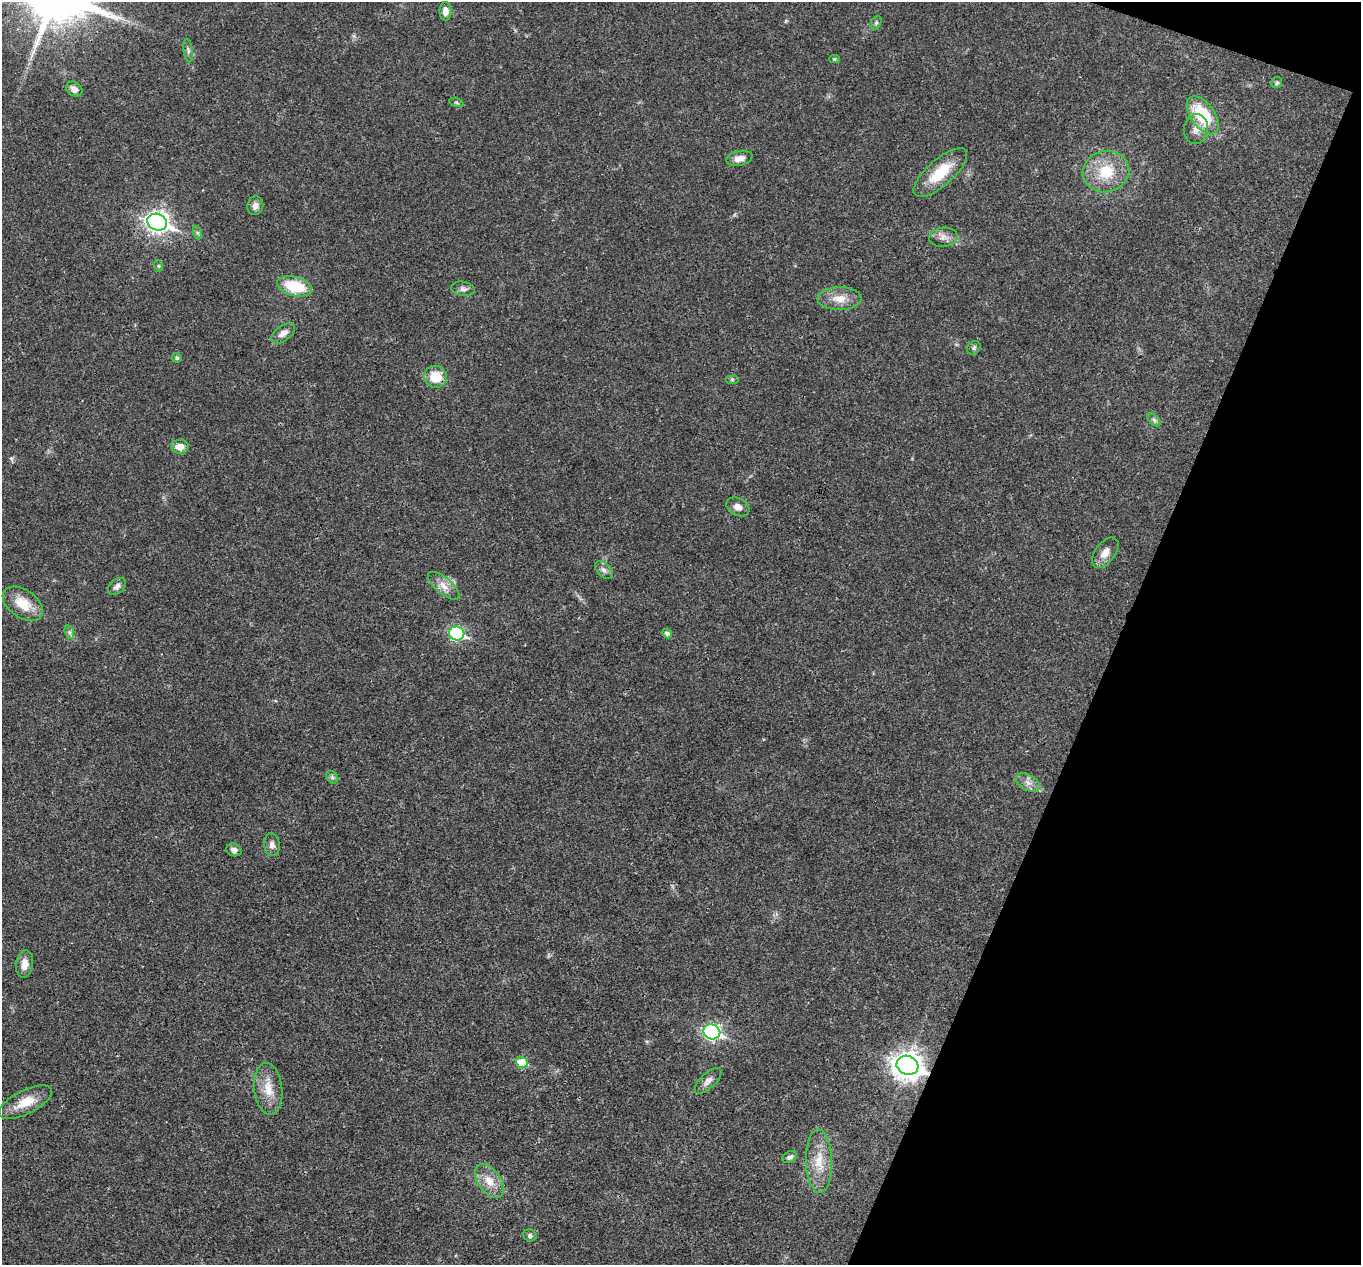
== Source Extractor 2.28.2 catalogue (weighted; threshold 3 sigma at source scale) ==
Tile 8 of 4 x 4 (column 4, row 2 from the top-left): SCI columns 4084-5442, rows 2796-4058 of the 5444 x 5458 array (HDU 1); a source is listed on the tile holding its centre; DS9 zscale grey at full resolution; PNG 1363 x 1267 px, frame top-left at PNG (2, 2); each listed source drawn as its Kron ellipse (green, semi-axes under 4 px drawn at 4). Shown black and unused: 19% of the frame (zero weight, under 3 of 4 exposures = <1% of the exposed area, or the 3 px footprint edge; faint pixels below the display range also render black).
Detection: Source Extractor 2.28.2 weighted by HDU 2 'WHT'; one run over the whole footprint, this tile lists its part. Background 0.0168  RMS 0.0022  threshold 0.00981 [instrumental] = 3 sigma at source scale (4.5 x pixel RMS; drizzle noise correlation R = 1.50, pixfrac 1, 0.05/0.05 arcsec/px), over >= 5 px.
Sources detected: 51; all 51 listed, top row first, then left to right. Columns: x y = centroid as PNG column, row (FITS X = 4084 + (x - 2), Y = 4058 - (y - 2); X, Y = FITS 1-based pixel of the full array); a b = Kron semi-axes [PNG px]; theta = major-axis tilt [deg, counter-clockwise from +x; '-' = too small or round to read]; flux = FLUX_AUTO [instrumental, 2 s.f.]
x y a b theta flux
445 11 9 6 88 1.5
876 23 7 4 65 0.4
188 51 12 4 -81 0.59
834 59 5 4 - 0.34
1277 83 6 5 - 0.49
74 89 8 7 - 1.2
456 102 7 3 -19 0.34
1203 115 22 12 -54 12
1196 129 15 12 84 1.9
739 158 13 7 12 1.7
1106 172 23 20 13 7.8
940 173 34 13 41 7.6
255 206 9 8 - 1.2
157 222 10 8 -20 120
198 233 6 4 -71 0.38
943 237 14 9 5 1.6
159 266 5 3 - 0.23
294 286 18 9 -15 8.6
463 289 12 7 -9 0.93
839 299 22 11 1 3.3
283 333 14 7 37 1.3
974 348 7 6 - 0.52
177 358 5 5 - 0.48
436 377 11 11 - 4.5
732 379 7 4 0 0.35
1154 420 8 4 -45 0.49
180 447 9 7 -2 2.3
738 507 12 8 -28 1.5
1105 553 17 10 52 2.1
604 570 11 6 -45 0.85
117 586 10 6 42 0.92
444 586 19 8 -40 2
23 604 22 14 -35 4.9
69 632 7 4 -71 0.48
457 633 8 7 - 27
667 633 5 5 - 0.75
332 777 7 5 -46 0.49
1028 783 13 7 -29 1.5
272 845 11 7 -82 1.1
234 850 8 6 -19 0.87
25 964 14 8 82 2.2
712 1032 8 7 - 49
522 1063 6 5 - 6.6
907 1065 11 9 -18 250
708 1081 17 7 44 1.3
268 1089 26 14 -84 4.1
25 1102 29 12 27 4.7
790 1157 8 5 27 0.61
819 1161 32 13 -88 5.1
489 1181 19 11 -54 3.4
530 1235 7 6 - 0.52
Overlapping masked pixels (flux is a lower limit): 1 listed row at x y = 907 1065